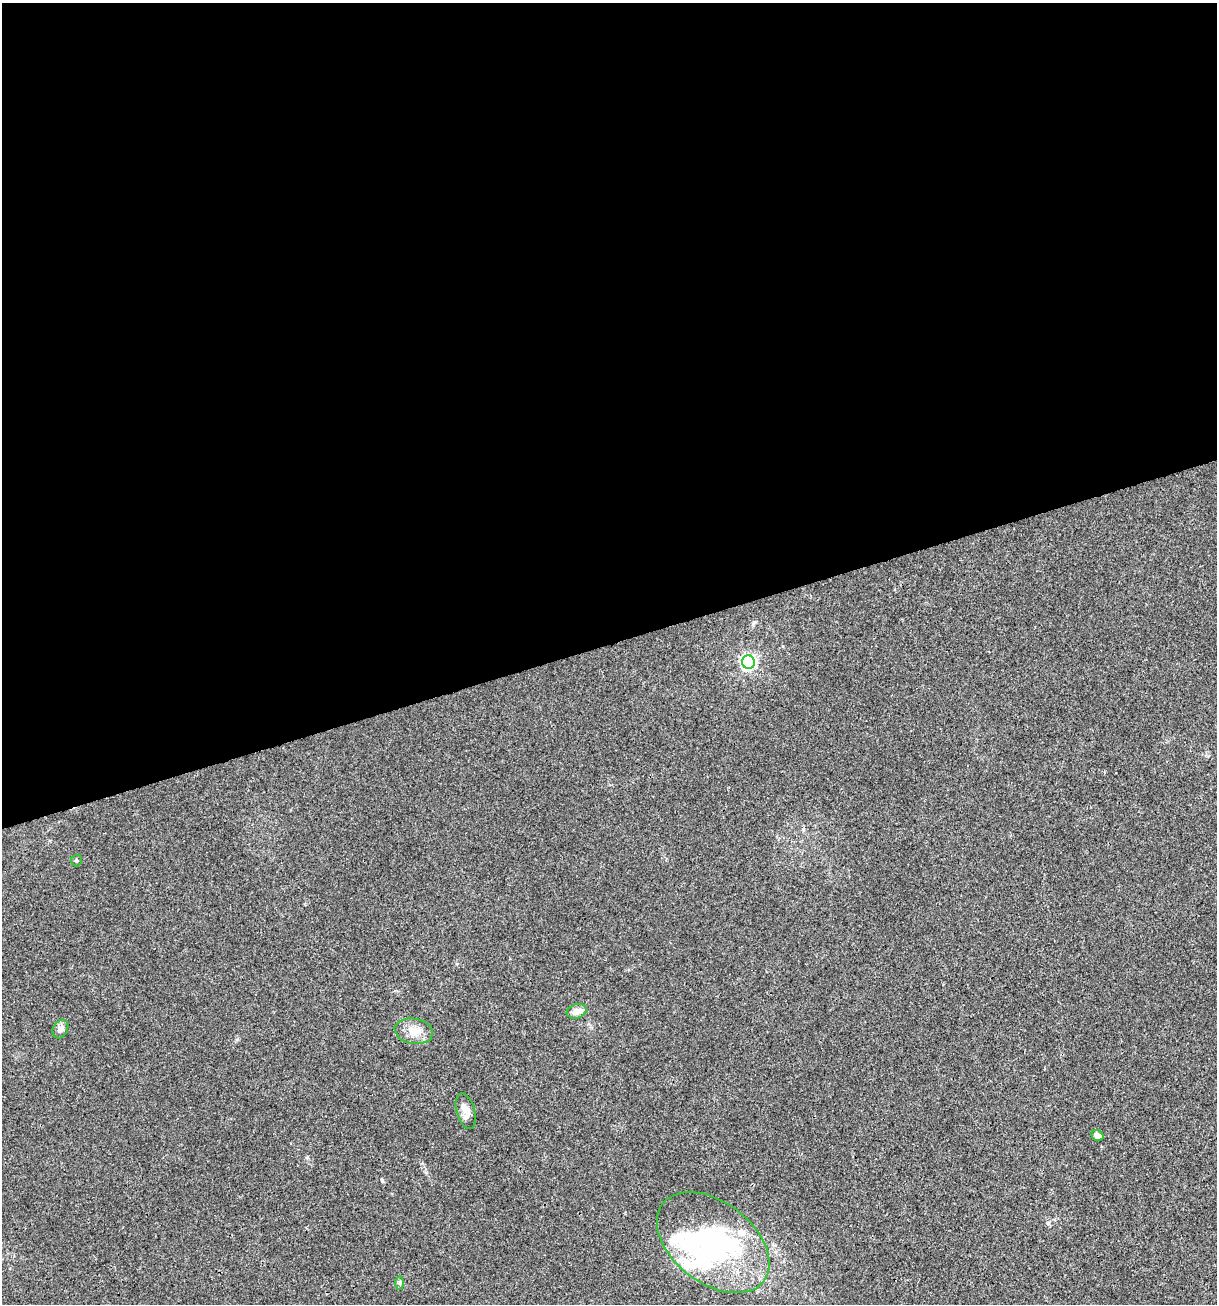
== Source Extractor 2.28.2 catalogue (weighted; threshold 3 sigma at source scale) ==
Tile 2 of 4 x 4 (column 2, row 1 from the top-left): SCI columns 1317-2531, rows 3905-5206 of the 5012 x 5207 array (HDU 1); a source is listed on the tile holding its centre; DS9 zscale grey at full resolution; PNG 1219 x 1306 px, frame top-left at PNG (2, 3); each listed source drawn as its Kron ellipse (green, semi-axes under 4 px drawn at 4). Shown black and unused: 49% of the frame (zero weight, under 3 of 4 exposures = <1% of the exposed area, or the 3 px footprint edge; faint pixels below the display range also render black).
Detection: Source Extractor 2.28.2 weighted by HDU 2 'WHT'; one run over the whole footprint, this tile lists its part. Background 0.00323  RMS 0.0026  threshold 0.0118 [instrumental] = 3 sigma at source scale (4.5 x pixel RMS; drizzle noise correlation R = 1.50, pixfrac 1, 0.0396/0.0396 arcsec/px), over >= 5 px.
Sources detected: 15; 3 inside a brighter object's white glare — neither listed nor drawn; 3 inside a brighter listed object's ellipse — not listed separately; the other 9 listed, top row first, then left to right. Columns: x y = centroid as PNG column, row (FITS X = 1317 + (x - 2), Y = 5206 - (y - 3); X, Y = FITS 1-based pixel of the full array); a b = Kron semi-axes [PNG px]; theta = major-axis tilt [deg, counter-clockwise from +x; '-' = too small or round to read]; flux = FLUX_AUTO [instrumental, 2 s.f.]
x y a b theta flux
748 662 7 6 - 70
76 861 6 5 - 0.42
577 1011 10 7 17 2.3
60 1029 10 7 62 1.6
414 1031 19 12 -10 3.6
466 1111 18 9 -74 2.4
1098 1136 6 5 - 1.7
713 1243 64 40 -38 44
400 1283 7 4 -90 0.45